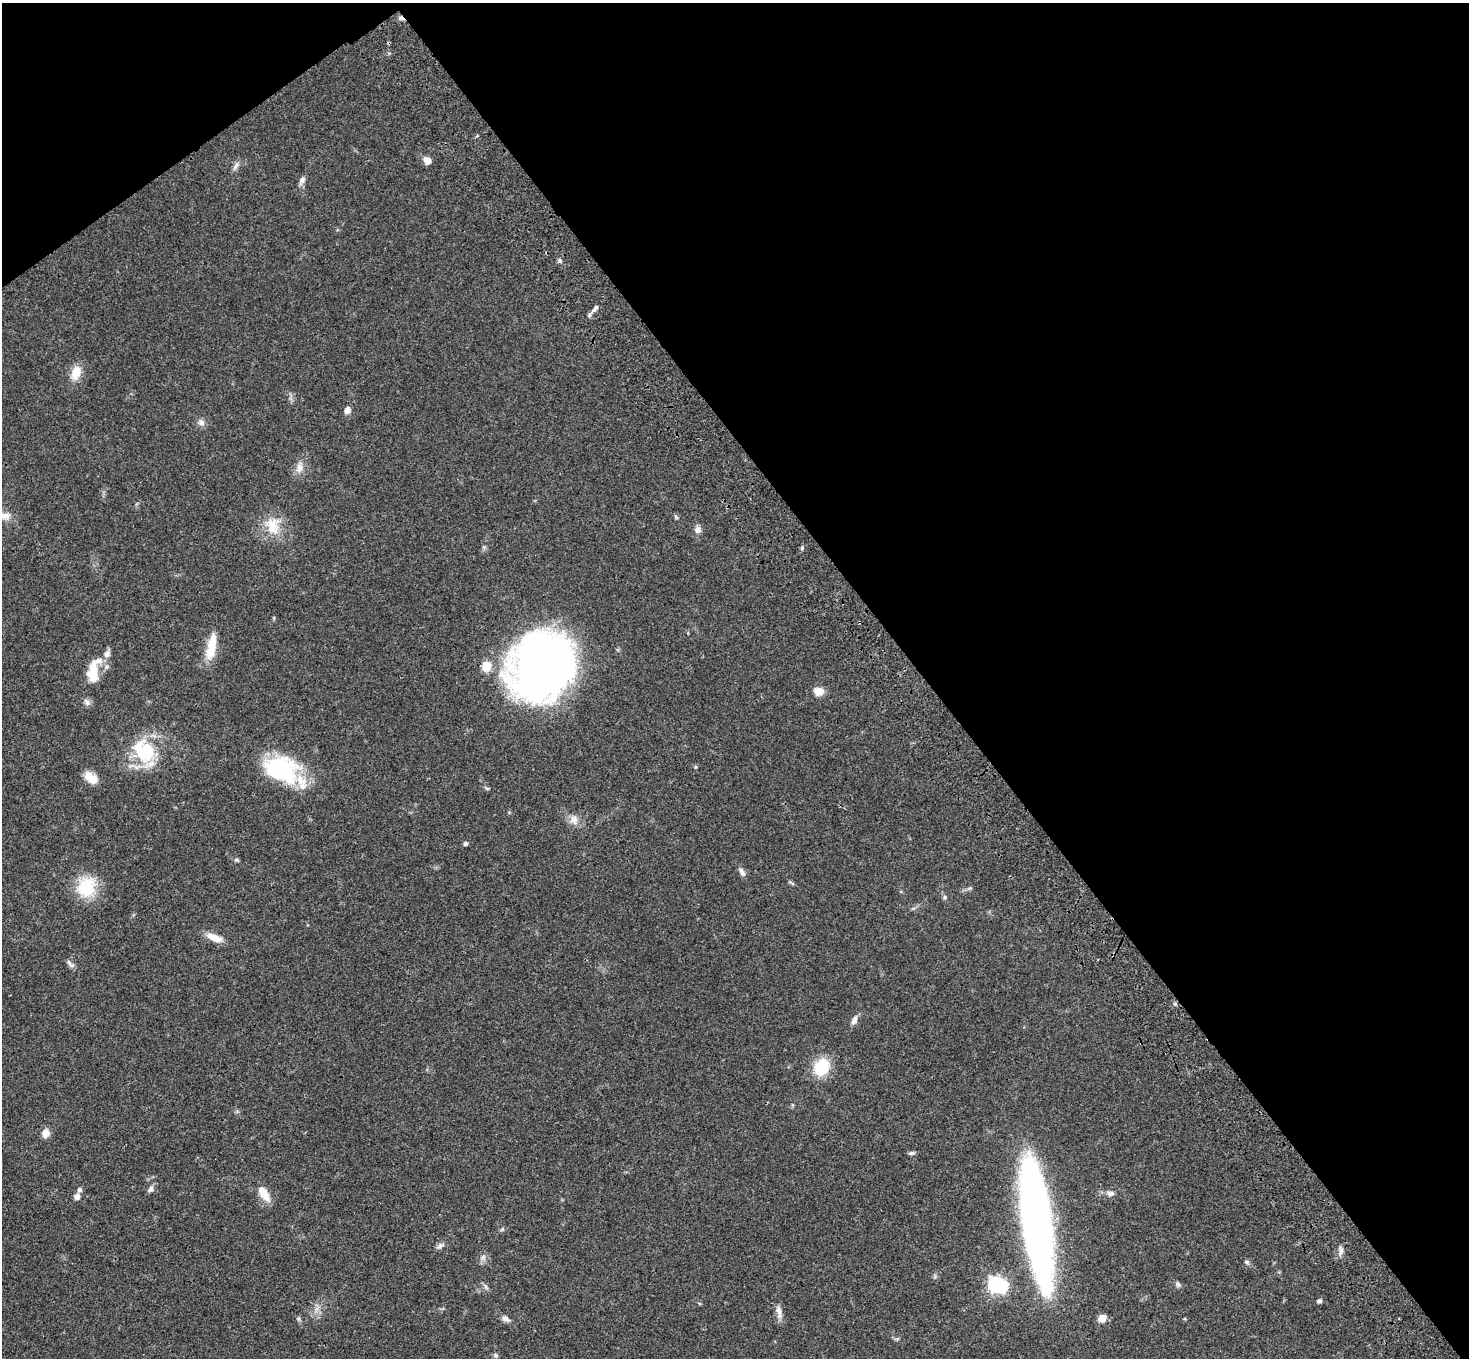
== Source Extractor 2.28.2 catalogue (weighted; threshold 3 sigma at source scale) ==
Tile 3 of 4 x 4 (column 3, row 1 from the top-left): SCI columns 3039-4505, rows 4443-5798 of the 6075 x 6036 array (HDU 1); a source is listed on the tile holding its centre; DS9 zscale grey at full resolution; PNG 1471 x 1360 px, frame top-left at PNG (2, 3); no overlay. Shown black and unused: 40% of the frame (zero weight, under 3 of 4 exposures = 6% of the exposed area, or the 3 px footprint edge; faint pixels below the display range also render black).
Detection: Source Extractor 2.28.2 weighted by HDU 2 'WHT'; one run over the whole footprint, this tile lists its part. Background 0.0482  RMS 0.0054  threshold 0.0243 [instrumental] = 3 sigma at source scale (4.5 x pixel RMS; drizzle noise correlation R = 1.50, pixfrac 1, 0.05/0.05 arcsec/px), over >= 5 px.
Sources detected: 63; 3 inside a brighter object's white glare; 1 cosmic-ray / hot-pixel residue — not listed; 4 inside a brighter listed object's ellipse — not listed separately; the other 55 listed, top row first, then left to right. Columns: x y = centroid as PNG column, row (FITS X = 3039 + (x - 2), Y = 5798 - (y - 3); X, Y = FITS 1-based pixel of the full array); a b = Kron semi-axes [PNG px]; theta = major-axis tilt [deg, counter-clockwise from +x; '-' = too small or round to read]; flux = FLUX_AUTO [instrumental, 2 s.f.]
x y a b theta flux
427 160 9 8 - 3.5
236 166 12 5 56 1.9
302 180 10 7 52 1.9
560 261 6 5 - 0.93
595 308 11 5 49 1.8
76 373 17 10 71 7.9
347 410 8 6 64 2.7
201 423 9 7 -42 2.3
299 468 15 9 86 4
676 517 7 4 -47 0.77
273 526 25 19 -83 13
698 530 9 9 - 2.4
802 548 4 4 - 0.69
211 647 33 10 79 12
486 666 10 8 71 8
543 668 60 53 55 330
93 671 31 14 79 13
818 691 10 8 -17 6.3
87 702 11 6 -56 1.8
147 750 32 22 -65 26
281 769 39 28 -21 48
91 778 16 10 -36 7.2
574 819 12 11 - 4
465 843 5 5 - 1.1
237 860 7 4 -19 0.86
742 872 12 6 -58 2
86 887 21 17 75 23
945 897 6 5 - 0.88
214 937 20 8 -22 6.5
69 962 10 6 -59 1.7
1175 1004 5 5 - 0.78
854 1020 13 6 69 2.7
821 1067 18 14 60 19
46 1133 10 9 - 4
911 1153 8 4 -1 1.1
151 1189 9 6 61 1.8
79 1190 7 6 - 1.3
1110 1193 8 6 -8 2.1
264 1194 21 9 -58 7.3
77 1196 7 6 - 2.6
1036 1221 114 23 -82 340
502 1229 6 4 46 0.75
441 1246 12 6 36 1.8
1341 1251 11 6 86 2.1
483 1257 7 5 46 1.3
1247 1262 7 5 -27 0.99
996 1284 7 7 - 150
1178 1284 8 5 -49 1.3
486 1287 9 5 -61 1.3
1319 1301 6 5 - 1.1
779 1312 19 7 -80 3.4
1102 1318 7 6 - 6.2
298 1319 7 4 -45 0.84
505 1319 12 7 -25 2.4
495 1355 7 5 20 0.9